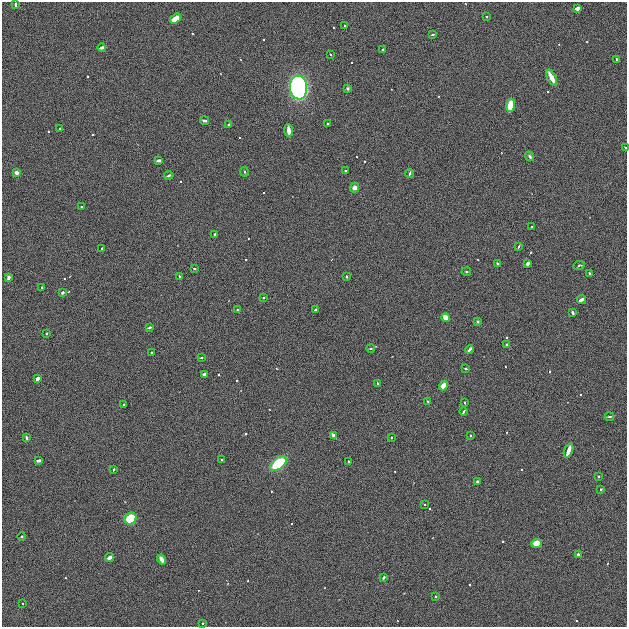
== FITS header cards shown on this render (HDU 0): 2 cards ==
NAXIS1  =                  625
NAXIS2  =                  625

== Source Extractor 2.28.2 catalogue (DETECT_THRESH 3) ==
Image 625 x 625 px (HDU 0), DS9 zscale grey, 1 PNG px = 1 image px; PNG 629 x 629 px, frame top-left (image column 1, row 625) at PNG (2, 2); each listed source drawn as its Kron ellipse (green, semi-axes under 4 px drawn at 4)
Background 3.81e-05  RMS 0.0055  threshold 0.0166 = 3 sigma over >= 5 px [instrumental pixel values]
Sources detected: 92; all 92 listed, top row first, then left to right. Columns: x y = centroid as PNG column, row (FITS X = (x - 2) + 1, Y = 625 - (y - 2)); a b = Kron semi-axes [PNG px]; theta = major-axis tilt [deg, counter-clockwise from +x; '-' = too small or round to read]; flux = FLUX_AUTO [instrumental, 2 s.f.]
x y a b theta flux
15 4 3 3 - 1.9
577 9 4 4 - 1.7
487 17 3 3 - 0.66
175 19 6 4 34 11
345 26 3 2 - 0.43
433 35 4 3 - 0.5
102 47 4 3 - 2.1
383 49 3 3 - 1.1
331 54 3 3 - 0.51
617 59 3 3 - 1.4
551 78 8 3 -63 6.3
299 87 12 8 -84 110
348 88 3 3 - 0.87
510 106 6 4 79 13
204 121 4 3 - 0.98
327 123 3 3 - 0.36
228 125 3 3 - 0.81
60 129 3 3 - 0.42
288 130 6 3 -85 3.3
625 147 3 2 - 0.31
530 156 5 4 - 1
159 160 4 3 - 1.6
345 171 3 2 - 0.28
244 172 5 3 - 0.42
16 173 4 3 - 2.3
410 173 4 3 - 0.89
169 175 4 3 - 1.2
354 188 5 4 - 1.9
82 207 3 2 - 0.29
532 227 3 3 - 0.43
215 235 3 3 - 0.99
519 247 4 3 - 0.68
102 248 3 2 - 0.38
498 264 4 3 - 0.67
528 264 4 3 - 1.8
579 265 6 3 10 0.62
194 269 3 3 - 0.71
466 272 5 2 - 0.4
589 273 3 3 - 1
8 277 4 3 - 1.1
180 277 4 3 - 0.89
346 277 3 3 - 0.86
42 288 3 2 - 0.39
63 293 3 3 - 0.97
263 297 3 3 - 0.5
581 300 4 3 - 3.1
238 309 3 3 - 0.4
316 309 4 3 - 0.65
573 313 4 3 - 1.1
446 318 4 4 - 5.1
478 322 3 3 - 0.62
149 327 4 3 - 1.2
46 333 3 3 - 0.53
507 345 3 3 - 0.56
371 348 4 3 - 0.48
469 349 4 3 - 1.4
151 352 3 3 - 0.38
201 358 4 3 - 0.37
466 368 3 3 - 0.67
204 374 4 3 - 2.8
37 378 4 3 - 7.8
377 384 3 3 - 1
444 386 5 4 - 3.5
427 401 4 2 - 0.3
465 403 3 3 - 0.79
124 404 3 3 - 0.46
463 411 4 3 - 1.4
609 417 4 3 - 0.71
470 435 3 2 - 0.34
333 436 4 3 - 8.5
26 437 4 3 - 0.72
391 437 3 2 - 0.31
569 450 7 3 69 5.1
221 459 3 2 - 0.38
38 461 4 3 - 2
349 462 3 3 - 0.82
278 464 9 5 37 24
114 469 3 3 - 0.69
598 476 3 3 - 0.5
477 482 3 3 - 0.85
601 489 3 2 - 0.44
424 504 3 3 - 0.53
131 519 6 5 - 14
22 537 4 3 - 0.38
537 543 5 4 - 8.7
578 555 3 3 - 1.3
110 557 4 3 - 3.2
162 559 5 3 - 2.9
383 577 3 3 - 2.1
436 596 3 3 - 0.49
22 603 3 2 - 0.36
203 623 2 2 - 0.27
At the frame edge (FLAGS 8, measured only in part): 1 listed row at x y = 625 147